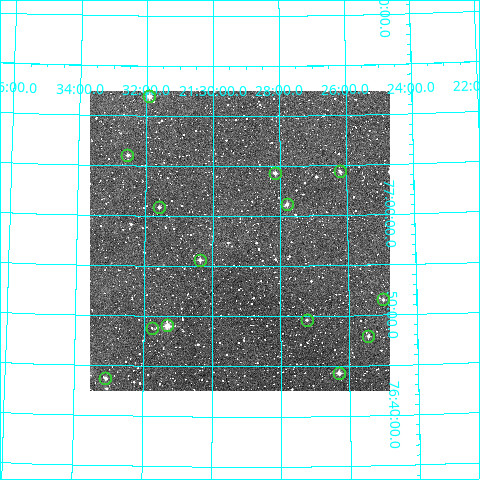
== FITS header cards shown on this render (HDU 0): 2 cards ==
NAXIS1  =                  300
NAXIS2  =                  300

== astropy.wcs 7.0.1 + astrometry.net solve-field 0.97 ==
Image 300 x 300 px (HDU 0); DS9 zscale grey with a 90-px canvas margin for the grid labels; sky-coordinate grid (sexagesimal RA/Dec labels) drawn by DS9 from the SOLVED WCS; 14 Tycho-2 reference stars matched to detected sources circled (green)
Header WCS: RA---TAN/DEC--TAN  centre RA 21:29:12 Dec +76:58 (322.30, +76.96 deg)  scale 6 arcsec/px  FOV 30.0' x 30.0'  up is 0 deg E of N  parity normal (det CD < 0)
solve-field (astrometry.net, Tycho-2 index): VERIFIED the header's WCS against the Tycho-2 star catalogue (verified at 2 index scales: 11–14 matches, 0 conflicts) and refined it, rather than solving blind
Solved WCS: RA---TAN-SIP/DEC--TAN-SIP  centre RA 21:29:12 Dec +76:58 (322.30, +76.96 deg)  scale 6.01 arcsec/px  FOV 30.0' x 30.0'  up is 0 deg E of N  parity normal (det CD < 0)
The solver's refit moves the header's centre by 1.8 arcsec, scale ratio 1.001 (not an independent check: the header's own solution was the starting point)
Tycho-2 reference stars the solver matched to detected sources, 14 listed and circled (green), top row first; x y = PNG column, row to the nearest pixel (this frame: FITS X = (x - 90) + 1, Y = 300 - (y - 91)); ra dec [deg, ICRS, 3 dp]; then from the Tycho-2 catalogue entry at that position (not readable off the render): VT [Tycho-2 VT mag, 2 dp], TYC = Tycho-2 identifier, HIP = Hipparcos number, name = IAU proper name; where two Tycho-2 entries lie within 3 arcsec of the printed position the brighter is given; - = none
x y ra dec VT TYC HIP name
149 96 322.980 +77.200 9.72 4603-1149-1 - -
127 155 323.136 +77.101 11.52 4603-1850-1 - -
340 171 321.551 +77.073 11.52 4603-1939-1 - -
275 173 322.036 +77.072 10.77 4603-1456-1 - -
287 204 321.948 +77.019 10.48 4603-1792-1 - -
159 207 322.897 +77.014 11.30 4603-1339-1 - -
200 260 322.591 +76.927 10.63 4603-1480-1 - -
383 299 321.247 +76.859 12.41 4599-398-1 - -
307 320 321.809 +76.827 11.07 4599-240-1 - -
167 325 322.832 +76.819 9.28 4599-838-1 - -
152 328 322.941 +76.813 12.68 4599-121-1 - -
368 336 321.358 +76.799 11.17 4599-30-1 - -
339 373 321.578 +76.738 10.60 4599-956-1 - -
105 378 323.272 +76.728 11.52 4599-461-1 - -